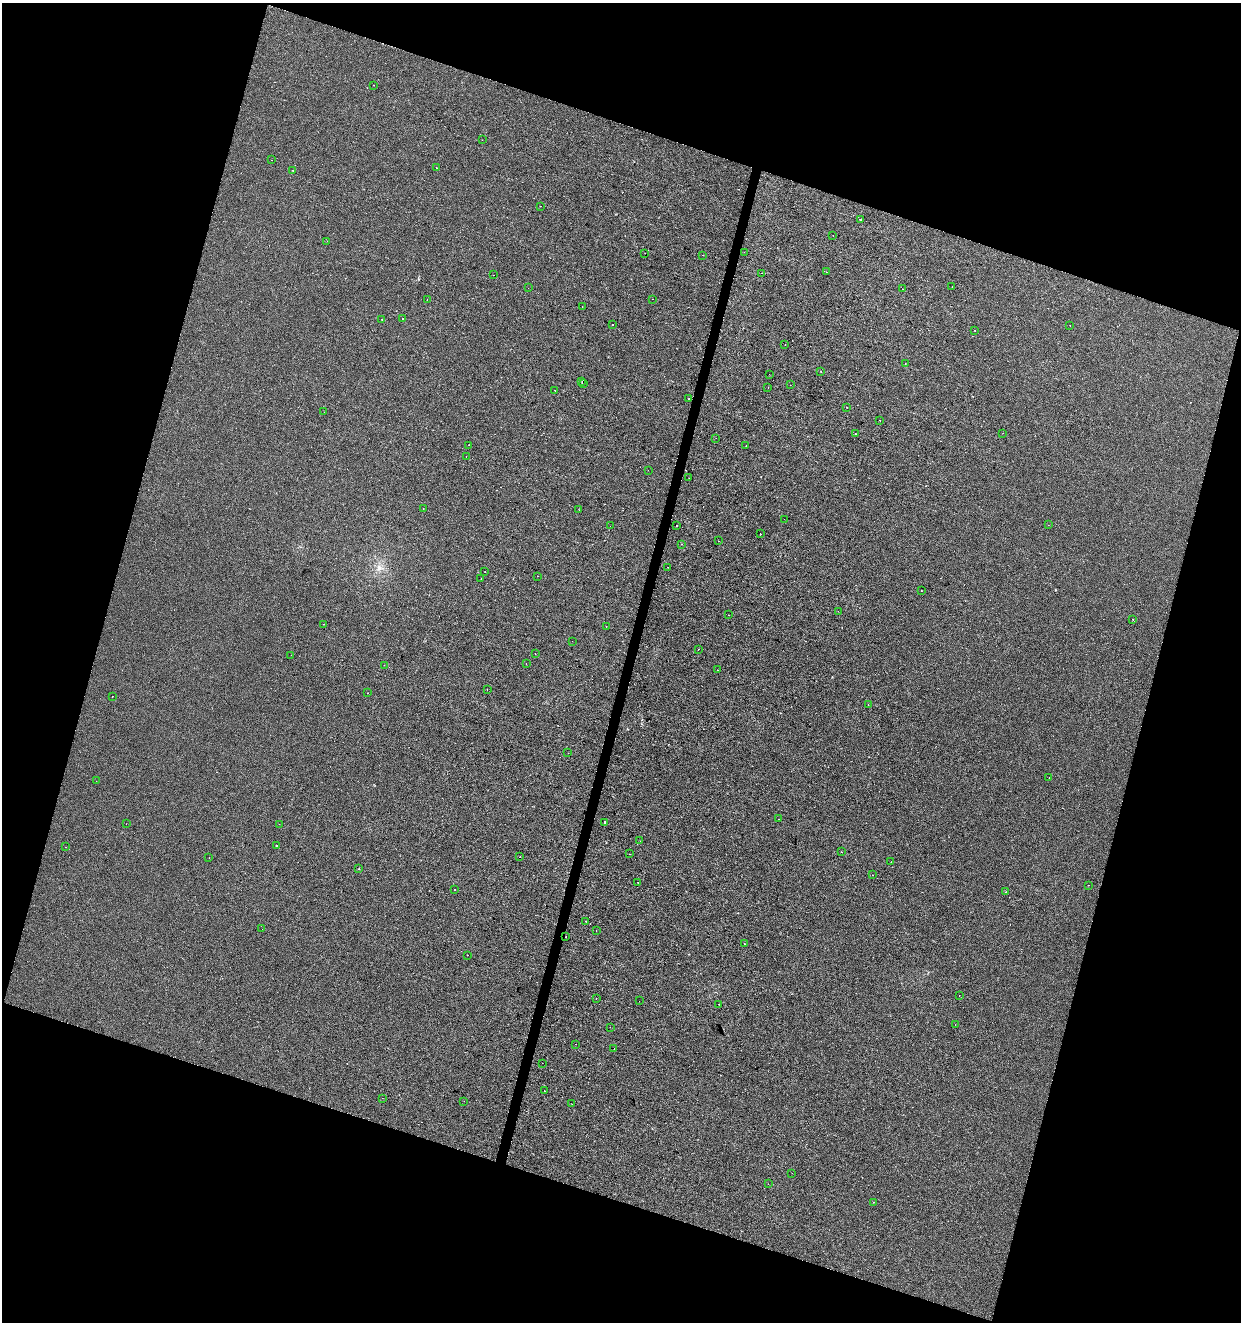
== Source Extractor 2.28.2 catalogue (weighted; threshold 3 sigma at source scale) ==
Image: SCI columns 218-5172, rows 8-5285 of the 5452 x 5285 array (HDU 1 of 3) = the unmasked area's bounding box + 8 px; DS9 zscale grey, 4 x 4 block average (1 PNG px = mean of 4 x 4 image px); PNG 1243 x 1324 px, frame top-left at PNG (2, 3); each listed source drawn as its Kron ellipse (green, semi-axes under 4 px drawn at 4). Shown black and unused: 36% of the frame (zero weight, under 2 of 3 exposures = <1% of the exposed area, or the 3 px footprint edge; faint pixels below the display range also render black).
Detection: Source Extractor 2.28.2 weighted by HDU 2 'WHT'. Background -3.79e-04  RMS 0.0041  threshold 0.0187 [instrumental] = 3 sigma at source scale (4.5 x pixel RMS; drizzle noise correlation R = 1.50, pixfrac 1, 0.0396/0.0396 arcsec/px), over >= 5 px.
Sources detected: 130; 10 cosmic-ray / hot-pixel residue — neither listed nor drawn; the other 120 listed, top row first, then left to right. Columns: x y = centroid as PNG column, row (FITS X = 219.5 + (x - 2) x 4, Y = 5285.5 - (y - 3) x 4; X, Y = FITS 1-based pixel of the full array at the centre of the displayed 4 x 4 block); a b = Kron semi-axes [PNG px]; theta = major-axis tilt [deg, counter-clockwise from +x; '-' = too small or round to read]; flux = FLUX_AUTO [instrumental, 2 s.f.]
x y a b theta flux
373 85 2 2 - 0.55
482 140 2 2 - 0.57
272 160 2 2 - 0.44
436 168 2 2 - 0.48
293 170 2 2 - 0.5
540 206 2 2 - 0.46
860 219 2 2 - 24
833 236 2 2 - 0.35
327 241 2 2 - 0.71
744 252 2 2 - 1.1
645 253 2 2 - 0.44
702 255 2 2 - 0.7
827 272 2 2 - 2.8
762 273 2 2 - 0.52
494 275 2 2 - 1.6
952 287 2 2 - 2.2
528 288 2 2 - 0.47
902 289 2 2 - 1
427 299 2 2 - 0.38
652 299 2 2 - 6.4
582 307 2 2 - 1.5
402 318 2 2 - 1.9
382 320 2 2 - 0.71
613 324 2 2 - 1.4
1070 325 2 2 - 1.4
975 330 2 2 - 1.2
785 345 2 2 - 0.35
905 364 2 2 - 0.43
821 372 2 2 - 1.8
769 374 2 2 - 0.36
582 382 2 2 - 0.93
584 384 2 2 - 0.45
790 385 2 2 - 1.7
768 388 2 2 - 0.82
555 390 2 2 - 1.3
689 399 2 2 - 0.72
847 407 2 2 - 0.92
324 412 2 2 - 1.3
880 420 2 2 - 0.6
1003 433 2 2 - 0.46
855 434 2 2 - 0.67
716 438 2 2 - 0.38
469 445 2 2 - 0.63
746 446 2 2 - 1.1
466 456 2 2 - 0.84
648 470 2 2 - 0.44
689 478 2 2 - 0.82
423 509 2 2 - 1.4
579 510 2 2 - 0.4
784 519 2 2 - 1.4
1048 525 2 2 - 1.3
610 526 2 2 - 0.32
676 526 2 2 - 2.4
760 534 2 2 - 3
719 541 2 2 - 0.64
681 544 2 2 - 1.6
667 567 2 2 - 0.76
485 572 2 2 - 0.78
537 576 2 2 - 4.8
481 579 2 2 - 1
921 591 2 2 - 0.65
838 611 2 2 - 0.31
728 615 2 2 - 0.52
1133 619 2 2 - 1.2
323 624 2 2 - 0.73
606 626 2 2 - 0.52
572 641 2 2 - 0.8
698 649 2 2 - 2.3
535 653 2 2 - 0.73
291 655 2 2 - 0.48
526 663 2 2 - 0.52
384 665 2 2 - 1.2
717 670 2 2 - 0.69
487 690 2 2 - 0.43
368 693 2 2 - 1.1
112 696 2 2 - 1
868 705 2 2 - 2.7
568 753 2 2 - 0.95
1049 778 2 2 - 1.4
96 781 2 2 - 0.45
778 819 2 2 - 1.8
604 822 2 2 - 5.5
126 824 2 2 - 0.73
279 824 2 2 - 1.1
640 841 2 2 - 0.39
276 845 2 2 - 1.9
66 847 2 2 - 0.31
841 852 2 2 - 3.7
630 854 2 2 - 0.93
520 857 2 2 - 1
209 858 2 2 - 0.56
891 862 2 2 - 3.9
359 869 2 2 - 0.89
873 875 2 2 - 0.49
637 882 2 2 - 2.4
1088 885 2 2 - 1.1
454 890 2 2 - 0.95
1006 892 2 2 - 1.3
585 921 2 2 - 5.1
262 929 2 2 - 0.91
596 931 2 2 - 0.65
566 937 2 2 - 8.5
744 944 2 2 - 0.56
468 955 2 2 - 4.6
959 996 2 2 - 0.56
596 998 2 2 - 1.5
639 1001 2 2 - 0.36
718 1004 2 2 - 0.84
955 1025 2 2 - 0.74
610 1027 2 2 - 1.7
575 1044 2 2 - 1.6
614 1049 2 2 - 0.49
542 1063 2 2 - 2.2
544 1091 2 2 - 0.5
382 1098 2 2 - 0.64
464 1101 2 2 - 0.37
572 1104 2 2 - 0.36
792 1173 2 2 - 0.34
768 1184 2 2 - 0.42
873 1202 2 2 - 0.76
Diffuse or blended objects may show on this block-average render without a row.